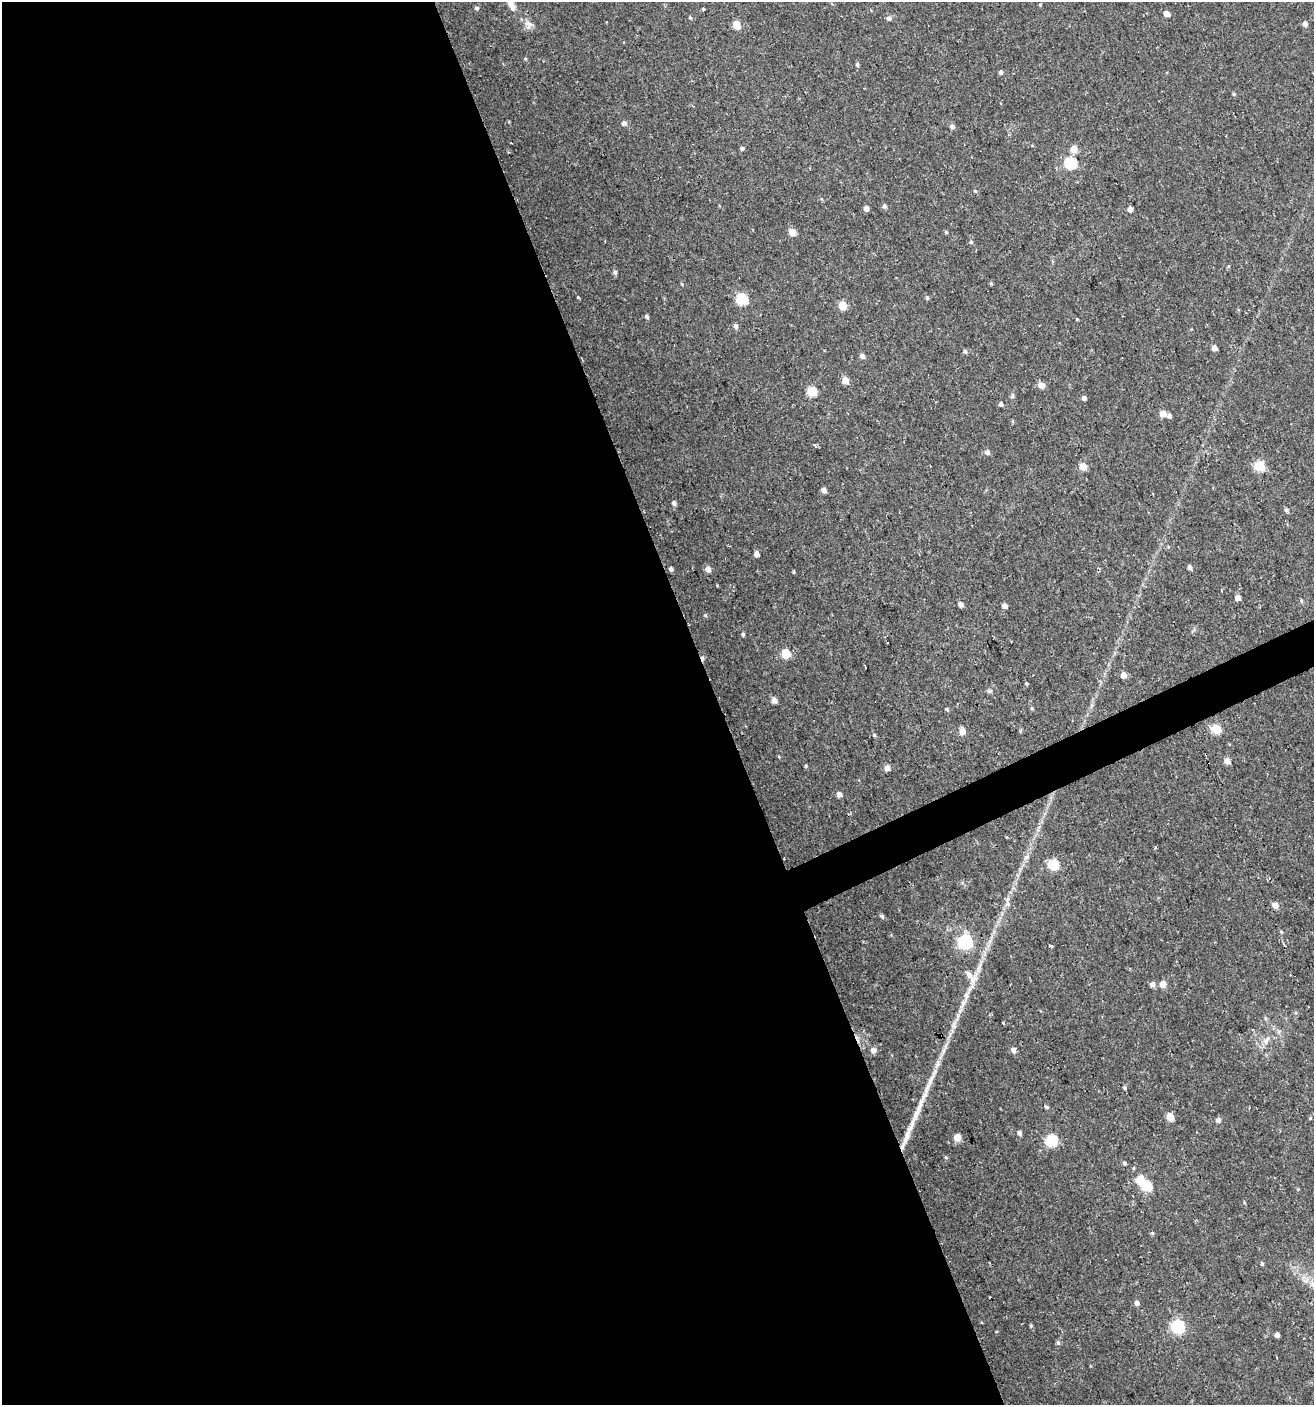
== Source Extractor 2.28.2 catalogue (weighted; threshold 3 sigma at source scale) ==
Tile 9 of 4 x 4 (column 1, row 3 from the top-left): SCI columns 83-1394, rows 1405-2807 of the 5473 x 5614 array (HDU 1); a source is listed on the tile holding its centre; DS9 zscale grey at full resolution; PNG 1316 x 1407 px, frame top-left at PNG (2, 2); no overlay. Shown black and unused: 56% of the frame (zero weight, under 2 of 3 exposures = <1% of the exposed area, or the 3 px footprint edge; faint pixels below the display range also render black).
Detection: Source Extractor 2.28.2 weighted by HDU 2 'WHT'; one run over the whole footprint, this tile lists its part. Background 0.0254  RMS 0.0042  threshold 0.0188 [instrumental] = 3 sigma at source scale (4.5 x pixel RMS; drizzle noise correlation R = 1.50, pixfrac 1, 0.0396/0.0396 arcsec/px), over >= 5 px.
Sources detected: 117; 1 inside a brighter object's white glare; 2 cosmic-ray / hot-pixel residue — not listed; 1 inside a brighter listed object's ellipse — not listed separately; the other 113 listed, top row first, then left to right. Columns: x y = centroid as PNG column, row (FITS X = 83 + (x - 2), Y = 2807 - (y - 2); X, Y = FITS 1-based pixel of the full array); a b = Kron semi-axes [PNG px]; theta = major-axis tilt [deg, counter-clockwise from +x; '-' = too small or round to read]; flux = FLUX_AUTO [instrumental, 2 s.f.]
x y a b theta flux
511 5 16 7 -62 3.5
1040 5 4 3 - 0.39
476 8 5 5 - 0.82
703 9 3 3 - 0.58
1167 14 5 4 - 3
690 18 5 4 - 0.46
889 18 5 5 - 1.4
529 24 13 9 -39 2.4
736 24 5 5 - 11
1305 24 5 4 - 1.7
525 58 5 3 - 0.42
857 64 5 4 - 0.71
1001 72 5 4 - 0.9
1234 94 5 4 - 0.46
624 123 5 5 - 1.4
952 126 5 4 - 1.6
742 148 4 4 - 0.91
1074 149 5 5 - 6.8
1070 163 6 6 - 39
884 206 5 4 - 1
866 208 4 4 - 2.6
1130 209 4 4 - 2.5
792 232 5 5 - 6.9
946 232 4 4 - 0.51
971 242 5 5 - 0.67
615 272 5 5 - 0.92
991 283 6 3 -19 0.41
578 297 4 3 - 0.39
927 298 5 4 - 0.72
742 299 6 5 - 35
842 305 5 5 - 13
646 316 5 4 - 0.86
1077 319 4 3 - 0.31
736 326 5 5 - 1.3
1214 348 5 4 - 2.5
965 351 5 5 - 0.86
862 356 5 4 - 2.1
845 380 5 5 - 4.8
1041 385 8 6 -18 2.3
811 391 5 5 - 18
1084 398 4 4 - 1.6
1001 404 5 4 - 1.1
1163 414 5 5 - 6.1
1169 416 5 5 - 1.1
814 445 4 3 - 10
987 452 5 5 - 1.7
1083 466 5 5 - 6.7
1259 466 5 5 - 26
823 490 5 4 - 2
674 503 5 5 - 1.1
1286 510 5 4 - 0.96
756 554 4 4 - 2.5
1189 567 5 4 - 1.3
671 569 4 4 - 1.3
708 569 5 5 - 3
793 572 5 3 - 0.4
1222 590 4 2 - 0.43
1238 598 4 4 - 3.1
960 604 5 4 - 1.9
1005 606 4 4 - 2.6
743 634 4 4 - 0.72
1011 641 3 2 - 0.3
786 653 6 5 - 17
1124 675 5 4 - 4
1026 683 4 4 - 0.48
989 691 6 4 43 0.71
774 700 5 4 - 3
957 704 3 2 - 0.52
1032 708 5 4 - 0.52
947 709 5 4 - 0.54
1216 729 5 5 - 20
962 731 5 5 - 3.6
874 735 4 4 - 0.53
1227 761 5 4 - 3.7
806 766 4 3 - 0.48
887 768 5 5 - 3
839 794 4 4 - 2.4
1156 848 3 3 - 1.4
1053 864 5 5 - 28
1275 905 5 5 - 4
882 916 6 5 - 0.78
1281 932 3 3 - 2.1
965 942 6 6 - 82
1051 946 4 3 - 1.1
969 975 16 7 -57 3.2
1152 984 5 5 - 2.2
1163 984 5 5 - 5.5
966 996 10 5 -83 1.4
963 1003 7 6 - 1.3
1003 1023 4 3 - 0.39
954 1026 9 4 -90 1.3
1266 1040 13 5 54 2.1
873 1050 7 7 - 1.5
1013 1050 5 5 - 1.8
1125 1088 5 3 - 0.53
926 1091 39 6 70 7.7
1047 1107 5 4 - 0.59
1170 1117 5 5 - 9.7
1310 1118 4 4 - 0.38
1218 1120 5 4 - 2
1019 1133 5 4 - 1.5
957 1138 5 5 - 6.8
905 1140 39 6 68 7.2
1051 1141 6 6 - 35
946 1157 5 4 - 0.51
1124 1163 5 4 - 0.67
1147 1186 5 5 - 23
1262 1264 5 4 - 0.59
1137 1303 5 4 - 1.8
1178 1326 6 6 - 58
996 1332 3 3 - 0.45
1277 1335 4 4 - 1.8
1058 1343 6 5 - 0.72
Overlapping masked pixels (flux is a lower limit): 1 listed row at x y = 905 1140
Isophote crosses this tile's border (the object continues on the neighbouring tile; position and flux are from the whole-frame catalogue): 1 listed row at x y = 511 5
Unlisted compact peaks at least as high as the median listed source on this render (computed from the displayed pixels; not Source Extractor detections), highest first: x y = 705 615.